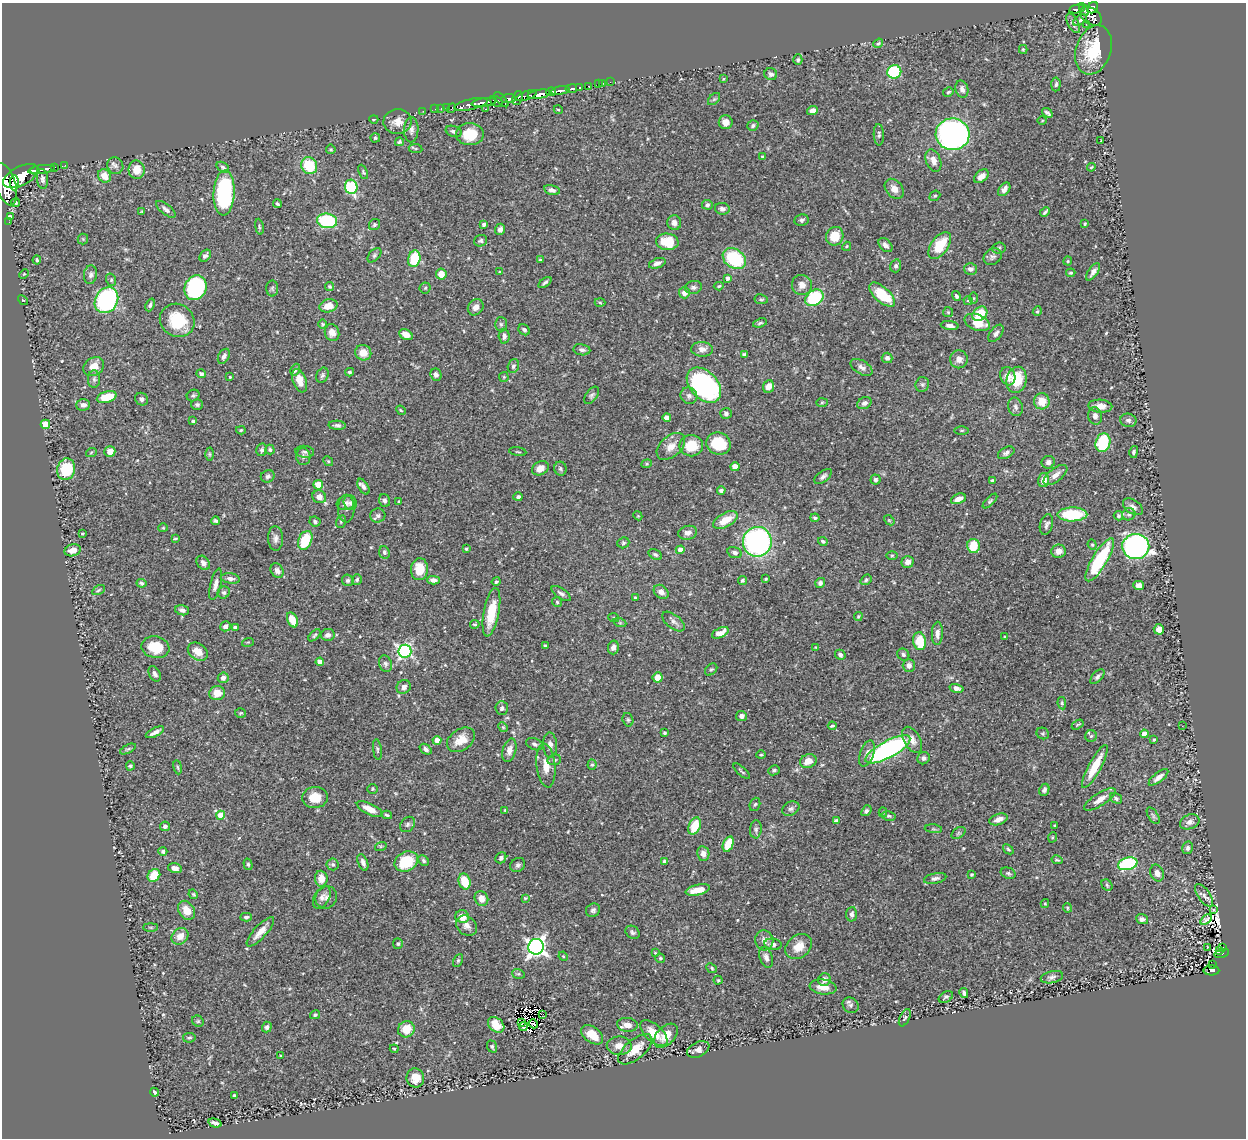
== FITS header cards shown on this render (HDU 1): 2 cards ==
NAXIS1  =                 1244
NAXIS2  =                 1136

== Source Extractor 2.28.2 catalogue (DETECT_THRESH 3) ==
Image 1244 x 1136 px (HDU 1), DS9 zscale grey, 1 PNG px = 1 image px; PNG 1248 x 1140 px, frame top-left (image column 1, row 1136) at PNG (2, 3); each listed source drawn as its Kron ellipse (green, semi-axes under 4 px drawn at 4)
Background 0.654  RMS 0.023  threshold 0.0691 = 3 sigma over >= 5 px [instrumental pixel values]
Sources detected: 547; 3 with non-positive FLUX_AUTO (blend fragments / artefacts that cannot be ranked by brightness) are neither listed nor drawn; of the other 544, the 500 brightest by FLUX_AUTO listed and drawn (44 fainter detections omitted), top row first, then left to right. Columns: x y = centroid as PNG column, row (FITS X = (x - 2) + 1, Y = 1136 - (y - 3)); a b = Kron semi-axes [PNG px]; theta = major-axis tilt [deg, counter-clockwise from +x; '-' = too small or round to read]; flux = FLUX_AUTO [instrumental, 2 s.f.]
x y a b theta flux
1093 8 6 5 - 520
1077 9 8 3 11 240
1084 9 7 4 -60 290
1091 16 12 8 -34 720
1080 20 8 4 33 3.3
1073 23 11 5 -63 6
1086 24 2 2 - 14
878 43 5 4 - 2.2
1023 49 4 4 - 1.8
1093 50 25 17 71 68
798 60 5 4 - 3
894 72 7 6 - 90
771 74 6 6 - 4.8
723 79 3 2 - 1.8
610 82 2 2 - 6.9
603 83 2 2 - 6.7
598 84 2 2 - 11
1056 84 7 4 86 3
589 86 3 3 - 40
579 87 3 3 - 130
571 89 6 3 9 230
962 89 9 6 -73 6.9
560 90 9 3 10 810
551 92 5 3 - 290
948 92 5 4 - 2.7
539 94 11 4 9 1700
526 96 11 4 20 430
508 98 7 3 5 560
518 98 7 5 72 530
714 99 7 4 44 3
501 100 9 3 -48 150
484 102 12 4 8 1200
496 102 7 5 -26 300
471 104 17 5 13 1100
447 108 2 2 - 13
451 108 5 3 - 92
435 109 2 2 - 11
441 109 3 2 - 30
485 109 2 2 - 6.1
558 110 4 3 - 1.5
423 111 2 2 - 13
812 111 5 4 - 6.9
1047 113 6 3 -37 3.6
374 119 5 2 - 1.5
398 121 14 12 3 16
1042 121 5 3 - 1.4
726 122 7 7 - 10
753 126 6 5 - 3
411 130 12 7 89 6.7
454 131 8 5 -20 4.3
470 134 14 11 2 40
952 134 17 16 - 530
879 135 11 5 -87 3.6
375 138 5 4 - 2.4
1101 141 3 2 - 1.8
399 142 4 3 - 2.3
331 149 5 4 - 1.9
416 149 7 3 -7 1.9
762 157 4 4 - 1.9
933 161 11 7 -69 11
65 165 2 2 - 11
115 166 8 7 - 5.2
309 166 9 7 -58 62
54 167 3 3 - 87
223 167 7 4 -34 3.1
1091 167 4 3 - 1.5
41 169 13 3 9 1100
137 170 9 8 - 20
35 171 5 3 - 470
363 172 7 4 -66 2.3
21 176 19 9 27 3200
104 176 7 6 - 16
981 176 8 5 42 10
42 179 10 5 -84 5.1
14 183 7 4 -90 760
5 184 22 10 -73 3100
351 187 7 6 - 110
894 189 11 8 -50 11
1004 189 8 5 52 8.4
552 190 8 5 -13 5.9
224 193 22 10 87 200
935 196 6 4 41 2.1
16 203 4 4 - 2.6
277 204 4 3 - 2.4
707 205 5 5 - 3.6
166 209 12 5 -38 5.6
722 209 7 5 -10 5.7
142 212 3 3 - 1.9
1045 212 5 3 - 2.9
10 217 4 4 - 6.4
802 220 7 5 9 3.7
327 221 10 7 -7 110
9 222 2 2 - 5.8
674 223 7 7 - 7.8
484 224 4 3 - 3.6
1085 224 3 3 - 2
374 225 6 5 - 2.6
259 227 8 4 -81 2.7
500 229 6 5 - 5.8
835 236 9 8 - 27
83 239 5 5 - 2
481 241 7 5 21 3.3
667 242 11 8 -4 46
885 245 8 5 -45 5.3
940 245 15 8 54 45
847 246 5 4 - 1.7
999 248 7 5 5 3
374 255 8 5 46 3.2
205 256 7 5 48 4.1
993 257 9 7 34 5.4
414 259 8 6 76 61
734 259 12 9 -35 100
37 260 4 3 - 2.7
540 260 4 3 - 1.6
1068 261 4 4 - 1.6
657 263 8 4 20 6.1
896 266 6 5 - 4.1
971 269 6 5 - 5.3
500 272 3 3 - 1.5
1093 272 10 4 54 6.7
1071 273 5 3 - 2
24 274 5 3 - 1.4
441 274 5 5 - 18
90 275 9 6 81 5.4
727 278 4 3 - 5.2
111 280 6 5 - 2.8
545 282 7 4 36 3.2
802 285 10 10 - 12
330 286 4 4 - 2.4
719 286 5 4 - 2
693 287 8 6 11 5
195 288 13 10 66 160
272 288 8 6 90 3.3
425 288 5 5 - 2.3
684 293 5 5 - 11
882 295 16 7 -41 53
956 296 5 4 - 3.3
814 298 10 7 34 91
973 298 5 4 - 1.7
761 299 7 5 -9 2.6
23 300 5 3 - 1.8
106 300 13 11 59 270
968 301 4 4 - 2.2
600 302 5 3 - 1.8
150 305 6 4 69 3.3
328 306 9 6 14 17
476 307 9 7 49 9
1037 311 5 4 - 1.9
948 312 5 5 - 2.1
980 314 8 6 40 46
177 320 18 16 -32 59
977 322 13 8 -22 35
760 323 7 3 19 2.6
323 324 5 4 - 1.8
501 324 7 6 - 3.6
950 326 9 4 -7 6.3
524 330 6 5 - 4
332 333 8 7 - 10
996 333 10 5 53 5.7
406 335 7 5 -29 15
504 336 7 5 -88 5.8
702 349 11 7 -2 9.5
582 350 8 5 -10 5
363 353 8 7 - 19
745 354 4 4 - 2.9
224 356 8 5 60 5.9
887 358 5 5 - 4.5
959 359 9 9 - 9.2
513 366 7 5 71 3.7
94 367 11 8 35 16
862 367 12 6 -31 7.4
295 370 6 4 62 3.8
350 372 4 4 - 2.8
201 374 5 4 - 4.7
322 375 8 6 67 3.7
436 375 6 5 - 5.1
1008 376 9 7 -71 12
230 377 3 3 - 1.7
504 377 5 5 - 1.9
94 379 9 6 -89 4.6
1016 380 13 10 76 49
300 381 12 6 -70 16
922 384 7 7 - 3.9
704 385 20 13 -47 320
769 387 6 5 - 11
193 395 6 5 - 2.8
592 395 10 5 53 4
689 396 9 8 - 6.1
107 397 10 5 16 42
142 399 7 6 - 4
1042 401 8 8 - 27
822 403 6 4 2 1.9
864 403 8 5 30 5.2
83 405 7 5 2 7.3
197 405 6 5 - 3
1100 406 12 6 -3 14
1015 407 9 7 -73 6.1
401 410 5 4 - 1.7
726 414 6 5 - 4.1
1095 416 9 7 -82 6.8
667 418 4 4 - 10
1128 420 8 6 -10 5
193 421 3 3 - 3.5
45 424 4 4 - 50
337 425 8 4 -4 4.7
241 430 5 4 - 2.1
962 430 7 3 0 2
718 443 12 11 - 54
1103 443 9 7 74 88
671 446 17 10 41 16
691 446 12 10 1 37
262 450 6 5 - 3.9
270 450 5 4 - 2.8
110 451 5 5 - 14
305 452 9 6 -5 4
518 452 9 3 -9 1.7
1134 452 6 4 77 3
91 453 5 3 - 1.6
1006 453 9 5 28 5.1
209 454 6 4 -89 2.3
303 457 8 7 - 5.3
328 461 5 4 - 2
1048 462 7 6 - 5.5
647 464 5 4 - 2
735 467 4 4 - 26
540 468 9 6 30 14
66 469 11 9 75 65
560 469 7 6 - 3.4
1055 475 14 6 38 11
268 476 7 6 - 4.4
823 476 10 5 38 5
875 480 5 5 - 3.5
1044 480 7 5 75 15
993 481 4 3 - 3.1
318 485 5 5 - 29
363 487 9 5 -59 5.6
721 491 4 4 - 4
319 497 7 6 - 10
518 497 5 4 - 3.8
958 499 8 4 24 13
385 500 6 5 - 4
990 501 9 4 45 2.8
399 502 3 2 - 1.6
346 503 10 7 20 5.4
350 503 8 6 -68 3.7
1133 507 11 6 -33 6.6
346 509 14 8 89 7.6
1072 514 15 7 1 77
1129 514 7 6 - 3.7
378 516 7 7 - 4.6
638 516 4 3 - 1.4
1118 516 5 4 - 2.7
815 518 4 4 - 3.1
725 520 13 7 28 27
889 520 6 4 -42 2
215 521 4 4 - 3
315 522 5 5 - 3.4
341 522 6 5 - 2.4
1046 524 10 6 76 4.7
163 528 5 4 - 1.6
82 533 3 2 - 1.4
688 533 9 7 13 8.7
276 538 12 7 -88 7.8
175 539 3 3 - 2.3
305 540 10 6 65 59
823 541 5 4 - 3.3
757 542 15 14 - 320
623 543 6 5 - 2.6
1092 545 5 4 - 1.9
973 546 7 6 - 37
1136 547 13 12 - 500
466 549 4 3 - 2.4
73 550 8 6 15 12
680 550 4 4 - 12
1058 551 7 6 - 12
384 552 6 5 - 3.7
735 552 7 5 -15 4.6
655 554 7 4 -32 3.4
892 555 5 3 - 1.7
1100 560 25 7 59 110
908 562 6 6 - 8.6
203 563 8 6 -52 7.6
419 569 11 8 85 32
277 571 7 6 - 7.9
230 578 9 5 -8 5.6
765 579 3 2 - 1.8
348 580 6 5 - 3.1
357 580 5 5 - 3
433 580 6 4 -3 6.5
742 580 5 4 - 2.4
866 580 6 4 39 3.2
496 582 4 4 - 2.5
141 583 5 3 - 2.8
820 583 5 5 - 4.6
216 584 16 5 76 9
1138 585 5 4 - 9.1
98 590 7 4 28 2.5
224 592 6 5 - 3.3
661 592 8 6 -40 8.7
561 593 11 5 -35 5.1
635 597 3 3 - 1.7
557 602 5 5 - 2.2
182 610 7 5 -13 5.4
491 612 24 7 79 47
858 616 5 4 - 2
614 618 5 3 - 1.7
292 620 8 5 -66 26
673 621 13 7 -39 7.6
620 623 6 4 -19 2
475 624 5 4 - 2.1
225 626 5 4 - 6.5
235 627 4 4 - 5.4
1159 629 5 5 - 9.1
720 633 9 5 26 17
937 633 11 5 88 8
314 635 7 4 45 2.6
328 635 7 6 - 6.3
1005 636 3 2 - 1.4
919 641 9 6 -81 46
248 642 6 4 17 1.7
545 646 3 3 - 2.7
155 647 14 11 -10 36
613 647 7 5 77 6.9
816 647 4 3 - 1.4
405 651 6 6 - 320
198 652 11 8 -36 19
840 655 5 4 - 4.5
903 655 6 5 - 3.9
320 662 4 4 - 12
385 664 8 6 -69 4
909 666 6 6 - 7.4
711 669 7 5 45 2.8
155 674 8 5 -61 5.2
658 677 5 5 - 23
1097 677 9 5 48 4.3
223 678 5 5 - 5.8
404 687 7 6 - 6.4
957 688 7 4 -14 7.7
217 693 7 7 - 20
1062 703 6 4 -81 2.2
502 708 7 6 - 4
241 713 5 4 - 2
741 716 5 5 - 5.6
628 720 7 5 -73 3
1078 725 6 3 32 1.8
832 726 4 2 - 2
1182 726 3 2 - 3.8
503 727 5 4 - 1.9
155 732 10 3 26 6.9
664 733 3 3 - 2.2
1043 733 6 5 - 2.7
1144 734 4 4 - 21
1091 736 6 5 - 3.1
437 740 4 4 - 12
461 740 15 10 34 22
912 740 14 8 -60 11
1154 740 3 3 - 1.7
535 744 9 5 -23 4.2
550 745 13 7 -87 8
128 749 8 4 26 2.5
426 749 6 4 -39 4.4
888 749 25 8 28 320
377 750 10 4 -83 2.8
509 750 12 6 75 8.9
867 753 14 7 69 8.7
761 755 5 4 - 2
924 758 6 6 - 4.5
554 760 7 5 12 3.4
808 761 8 6 17 14
592 765 5 4 - 2.5
130 766 4 4 - 2.6
546 766 22 9 -84 19
1095 766 24 6 62 44
178 767 7 3 -81 2.1
774 770 6 4 26 2.6
742 771 10 3 -42 2.3
1158 777 12 5 38 8.2
373 789 5 5 - 1.9
1044 790 6 4 66 3.5
315 797 13 10 6 24
1116 798 7 4 -33 3.2
1100 799 18 6 33 14
755 804 7 5 69 2.8
370 809 14 5 -26 18
791 809 9 6 26 4.7
505 810 3 3 - 1.8
866 811 6 4 50 3.6
883 812 5 4 - 1.7
221 815 4 4 - 40
387 815 5 3 - 2.6
889 816 7 4 -9 2.6
1153 816 9 5 -58 3.8
998 819 9 5 19 10
836 821 4 4 - 5.1
1190 822 10 7 22 6.5
408 824 8 6 47 3.9
1055 825 3 3 - 1.8
165 826 5 4 - 4.2
695 826 9 5 67 40
756 829 9 6 86 4.3
933 829 9 3 -5 2.5
958 833 8 5 34 2.6
1053 837 5 3 - 1.5
728 844 8 5 69 29
381 846 6 4 18 1.6
1188 848 6 5 - 3.9
1008 849 6 3 -41 2.3
163 851 4 4 - 3.7
703 854 7 6 - 8.9
501 858 6 5 - 3.9
1057 860 5 3 - 1.9
406 861 12 9 27 62
424 861 6 4 -49 3.2
664 861 4 4 - 1.9
363 862 9 4 -69 6.1
248 864 6 4 -74 2.1
333 864 6 6 - 3.3
1128 864 10 6 14 150
518 865 8 6 39 4.1
175 868 7 5 -14 7.9
1008 873 7 5 -20 3
1157 873 8 6 -67 8.7
154 875 7 6 - 33
972 875 4 4 - 2
935 878 11 5 12 5.5
321 879 8 6 -85 17
464 881 8 5 -74 37
1107 885 6 5 - 2.3
698 890 12 5 12 26
193 894 5 4 - 1.9
1204 895 13 6 -55 7
322 897 12 7 60 8
326 897 11 10 - 7.6
525 898 4 4 - 1.6
481 899 7 6 - 12
1045 904 4 4 - 1.6
1067 908 5 3 - 1.5
186 910 10 7 -58 18
593 910 7 6 - 4
1213 910 3 2 - 1.8
852 914 7 5 86 4.8
246 917 6 4 3 3.3
462 917 7 6 - 19
1142 919 6 4 -20 5.3
1206 920 7 3 35 1.8
467 926 11 9 -43 8.8
151 927 7 3 0 1.9
260 932 19 6 47 16
633 932 7 6 - 3.5
180 936 9 7 42 15
764 940 10 9 - 8.6
398 944 5 5 - 2.7
773 944 8 5 -11 5.7
799 946 14 11 39 20
536 947 8 7 - 690
1207 947 3 2 - 4.1
1223 948 3 3 - 25
1220 951 3 3 - 32
655 953 3 3 - 1.4
1222 953 7 3 14 120
563 956 5 3 - 1.5
766 957 11 6 -71 6.7
660 958 5 4 - 2.2
458 960 7 4 63 2.4
1212 965 3 2 - 13
712 968 6 4 -42 2.6
1211 970 8 5 0 91
518 974 6 5 - 2.5
1052 977 11 6 12 5.5
718 980 4 4 - 1.7
824 980 6 6 - 7.6
823 987 13 7 -7 17
964 993 5 3 - 3.4
946 997 8 5 29 3.5
851 1005 8 7 - 3.8
543 1014 2 2 - 3.3
315 1015 5 4 - 2.3
905 1018 9 5 64 3.2
198 1021 6 5 - 2.3
522 1022 3 2 - 1.4
533 1024 5 3 - 3.6
496 1025 9 6 -40 22
627 1025 10 7 -6 13
523 1026 4 2 - 2.1
267 1027 5 5 - 4.8
406 1029 8 8 - 27
654 1033 17 8 -42 26
592 1035 12 7 -38 23
666 1036 14 9 45 23
189 1038 6 4 10 2.9
619 1046 12 9 -2 13
492 1047 6 4 -70 2.6
394 1049 4 3 - 1.6
635 1049 20 9 40 29
698 1049 12 7 26 9.7
281 1056 3 3 - 1.7
415 1078 9 9 - 19
155 1092 4 3 - 3.1
234 1096 3 3 - 3.8
215 1123 7 3 -16 4.4
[44 fainter detections neither listed nor drawn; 3 non-positive-flux detections neither listed nor drawn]